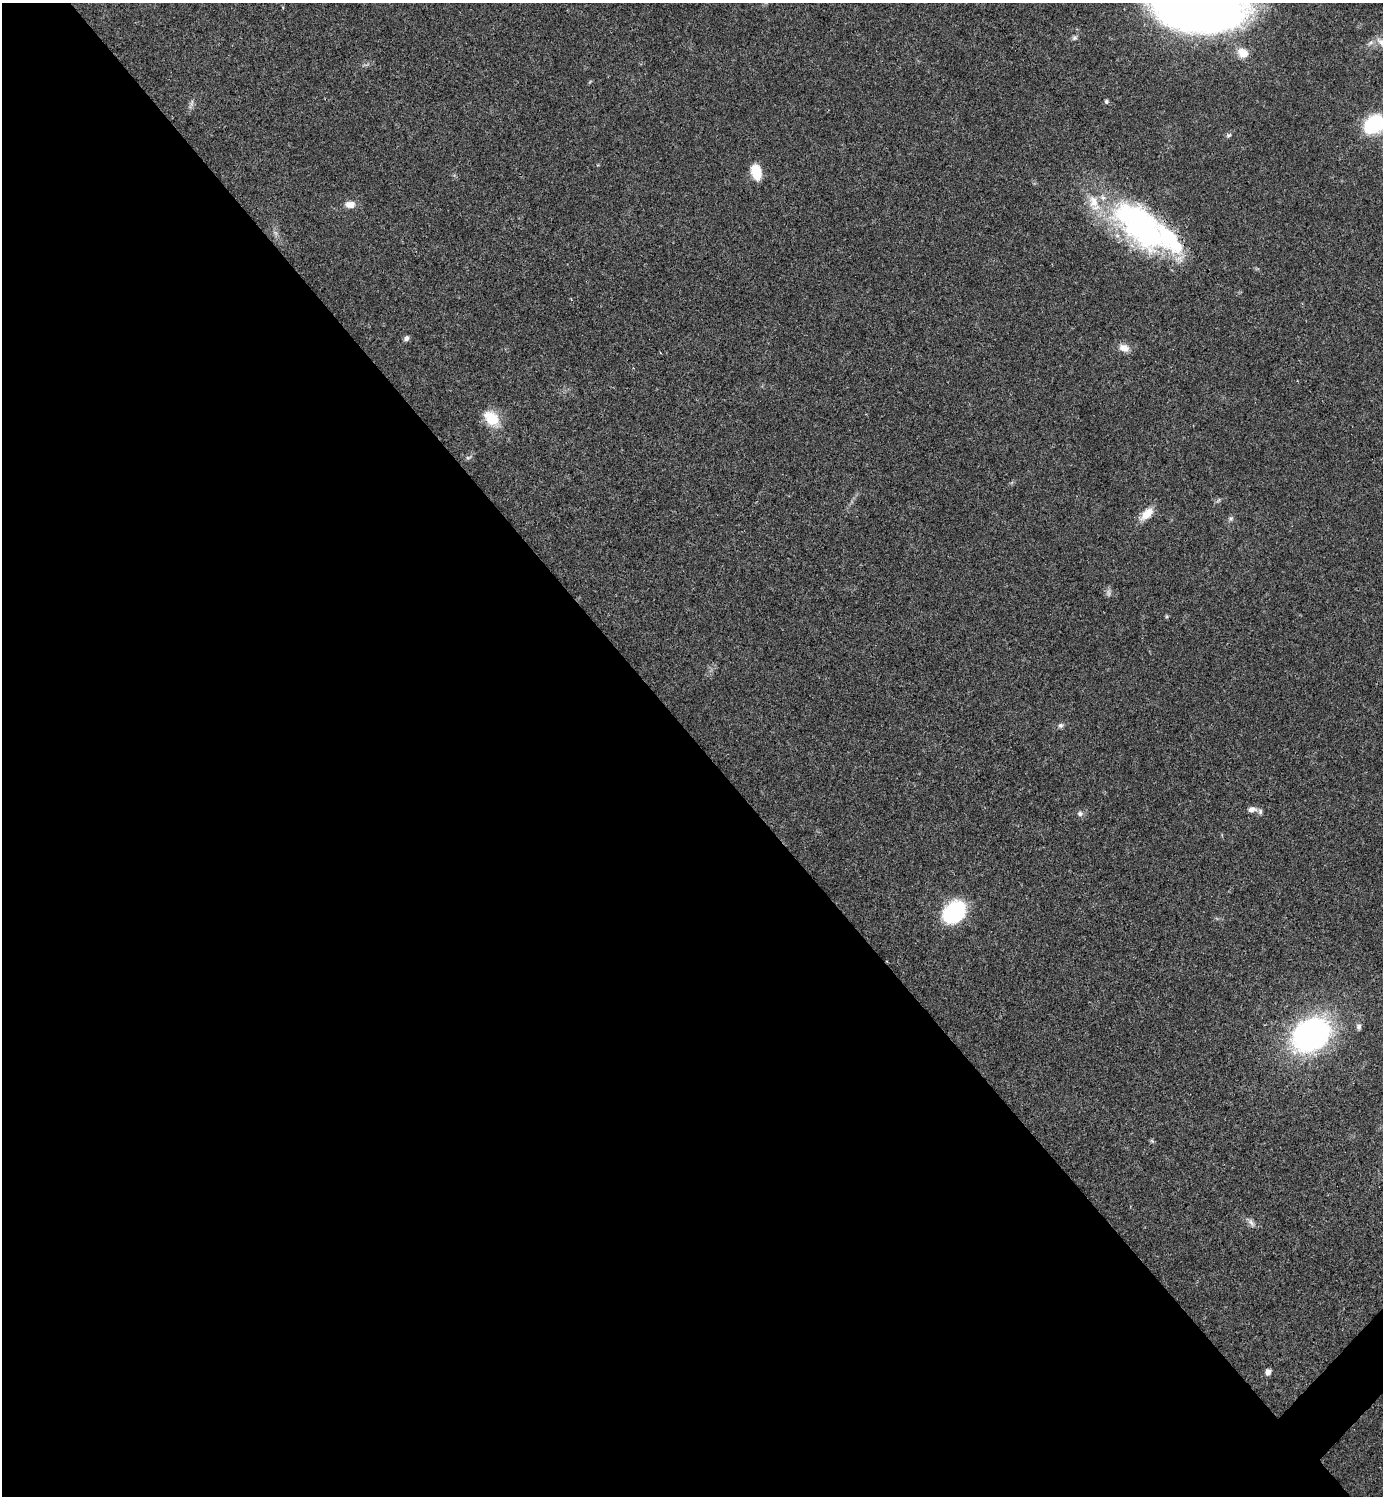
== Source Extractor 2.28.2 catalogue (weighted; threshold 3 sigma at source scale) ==
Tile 9 of 4 x 4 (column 1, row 3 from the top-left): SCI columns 299-1679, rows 1495-2988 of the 5980 x 5981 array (HDU 1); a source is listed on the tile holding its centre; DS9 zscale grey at full resolution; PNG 1385 x 1498 px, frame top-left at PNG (2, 3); no overlay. Shown black and unused: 51% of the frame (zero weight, under 3 of 4 exposures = <1% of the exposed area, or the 3 px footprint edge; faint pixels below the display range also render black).
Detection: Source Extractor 2.28.2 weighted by HDU 2 'WHT'; one run over the whole footprint, this tile lists its part. Background 0.0194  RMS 0.0023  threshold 0.0102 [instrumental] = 3 sigma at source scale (4.5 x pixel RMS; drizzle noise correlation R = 1.50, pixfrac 1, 0.05/0.05 arcsec/px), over >= 5 px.
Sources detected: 36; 2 too faint to see at this stretch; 3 inside a brighter object's white glare — not listed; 4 inside a brighter listed object's ellipse — not listed separately; the other 27 listed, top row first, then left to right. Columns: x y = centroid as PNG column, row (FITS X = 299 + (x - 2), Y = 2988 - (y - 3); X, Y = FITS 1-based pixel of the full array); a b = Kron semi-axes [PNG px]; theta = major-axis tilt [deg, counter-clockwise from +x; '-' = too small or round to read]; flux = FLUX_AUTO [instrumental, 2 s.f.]
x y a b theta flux
1197 7 59 31 -4 340
1074 38 7 6 - 0.57
1243 53 15 12 -40 2.9
1106 101 5 4 - 0.5
192 103 12 4 81 0.72
1374 124 17 13 44 21
1229 135 8 6 31 0.53
756 172 16 10 -78 5.2
350 204 12 8 -2 2
1141 226 88 35 -34 56
406 338 8 6 55 0.67
1124 348 14 10 -21 2
492 418 24 16 -47 5.6
469 457 10 5 29 0.53
1218 500 9 3 45 0.37
1147 514 21 10 44 3.2
1231 519 7 7 - 0.54
1166 616 6 3 -72 0.28
1061 725 8 6 31 0.61
1252 809 11 7 6 1.2
1080 814 8 7 - 0.76
954 912 19 15 42 23
1359 1026 9 6 83 0.76
1311 1034 32 25 34 72
1152 1141 7 4 -45 0.32
1251 1223 14 6 -56 1
1268 1372 7 6 - 1.2
Overlapping masked pixels (flux is a lower limit): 1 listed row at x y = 1141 226
Isophote crosses this tile's border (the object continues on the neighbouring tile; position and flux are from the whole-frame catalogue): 2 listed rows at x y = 1197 7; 1374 124